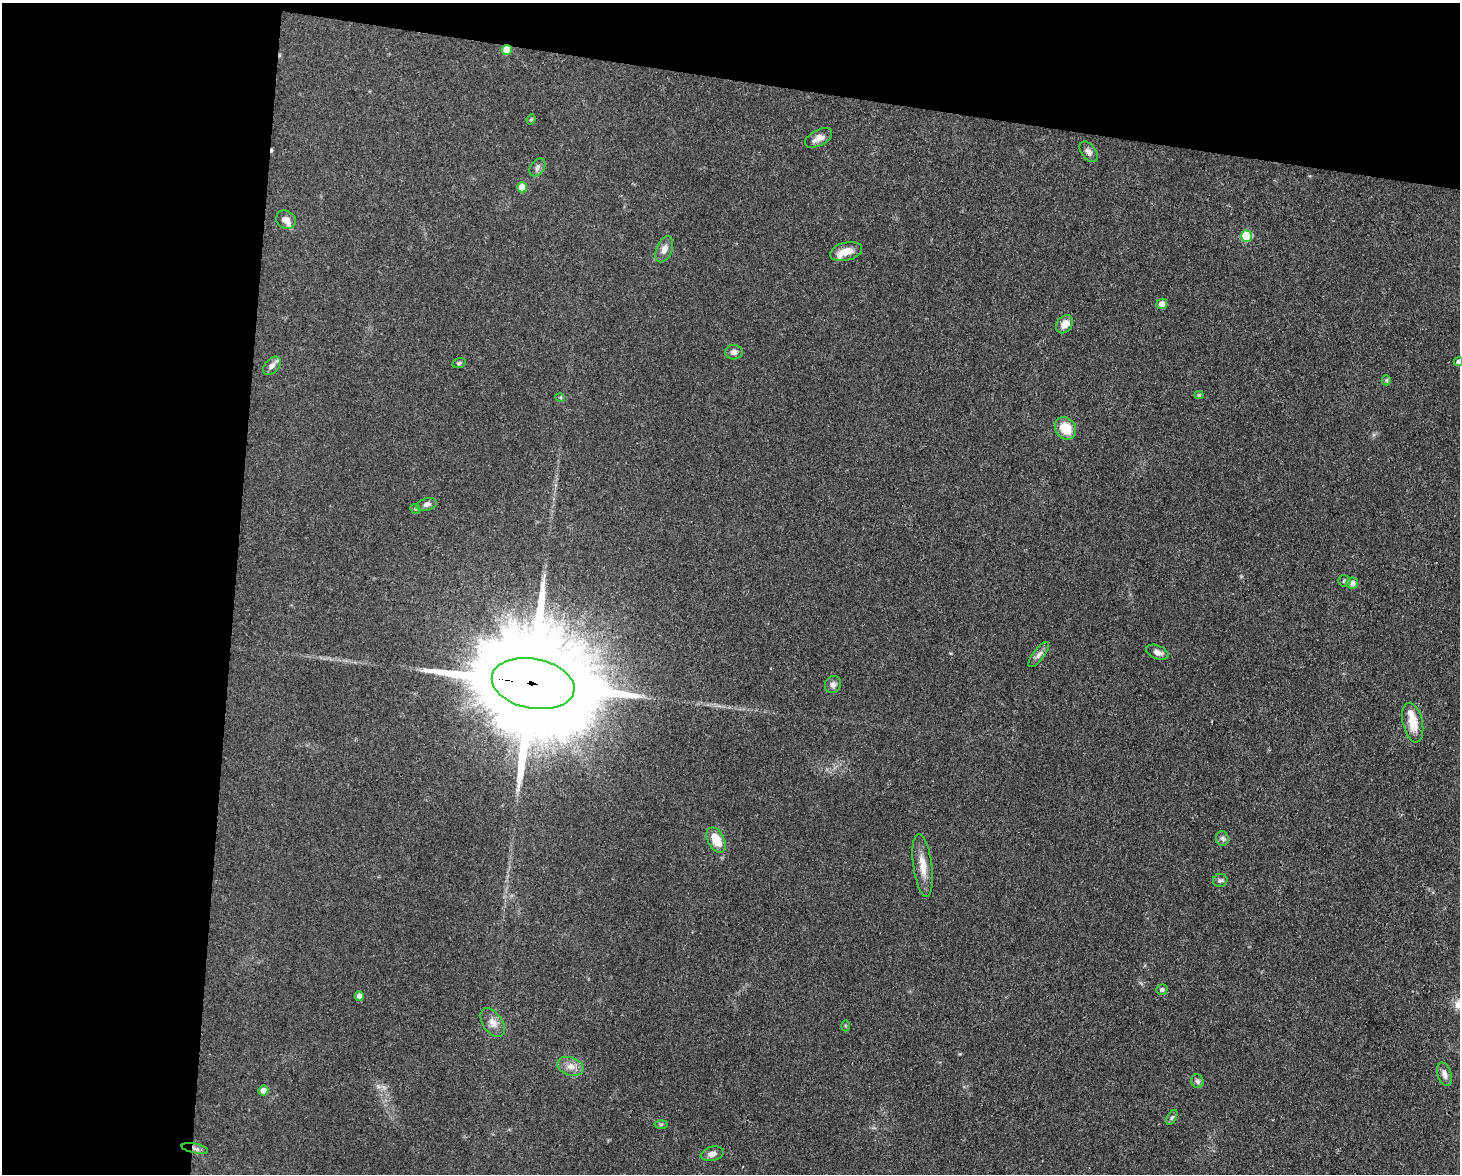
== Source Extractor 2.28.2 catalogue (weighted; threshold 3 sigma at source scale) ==
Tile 1 of 3 x 4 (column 1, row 1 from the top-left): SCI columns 224-1681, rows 3517-4688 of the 4709 x 4691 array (HDU 1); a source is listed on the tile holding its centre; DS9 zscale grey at full resolution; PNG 1462 x 1176 px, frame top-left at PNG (2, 3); each listed source drawn as its Kron ellipse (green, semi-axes under 4 px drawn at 4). Shown black and unused: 23% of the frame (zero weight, under 3 of 4 exposures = <1% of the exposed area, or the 3 px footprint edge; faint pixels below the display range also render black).
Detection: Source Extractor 2.28.2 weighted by HDU 2 'WHT'; one run over the whole footprint, this tile lists its part. Background 0.0632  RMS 0.0059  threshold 0.0265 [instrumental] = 3 sigma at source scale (4.5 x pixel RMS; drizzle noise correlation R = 1.50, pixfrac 1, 0.05/0.05 arcsec/px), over >= 5 px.
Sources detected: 49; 1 cosmic-ray / hot-pixel residue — neither listed nor drawn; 3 inside a brighter listed object's ellipse — not listed separately; the other 45 listed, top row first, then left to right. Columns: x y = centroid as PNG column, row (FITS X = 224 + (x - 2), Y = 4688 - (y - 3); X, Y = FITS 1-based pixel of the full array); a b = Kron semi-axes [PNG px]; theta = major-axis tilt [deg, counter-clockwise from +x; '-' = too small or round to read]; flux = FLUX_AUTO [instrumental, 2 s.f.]
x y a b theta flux
507 50 5 5 - 13
531 119 5 4 - 0.79
819 138 15 8 28 4.4
1089 152 12 7 -52 2.6
537 167 10 6 52 2
522 187 5 5 - 12
286 220 10 9 - 3.1
1246 236 5 5 - 29
664 249 13 8 69 3.8
846 251 16 9 15 6.9
1162 304 5 5 - 4.6
1065 324 10 7 53 5.4
734 352 8 7 - 2.5
1458 362 4 4 - 1.6
459 363 7 5 17 0.98
272 366 10 7 47 3
1386 380 5 4 - 0.75
1199 395 4 4 - 0.87
560 397 5 3 - 0.6
1066 428 12 10 -55 12
426 504 10 6 15 2.3
415 509 5 4 - 0.78
1344 581 6 5 - 1.2
1352 583 6 5 - 3.5
1157 652 12 6 -22 3.1
1039 655 15 5 52 2.4
533 684 42 25 -11 24000
833 684 9 7 58 2.4
1413 723 20 10 -78 10
1222 838 7 6 - 1.6
716 840 13 8 -62 11
923 865 32 9 -82 8.5
1220 880 7 6 - 1.4
1162 990 6 5 - 1.6
359 996 5 4 - 2.7
493 1023 16 9 -55 4.6
845 1026 5 3 - 0.68
570 1066 13 9 -19 4.6
1445 1074 12 7 -71 3.3
1197 1081 7 6 - 1.6
263 1090 5 5 - 4.9
1172 1117 8 4 62 1.1
661 1124 6 4 2 0.75
195 1148 13 5 -11 2.1
712 1154 12 7 14 3
Overlapping masked pixels (flux is a lower limit): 3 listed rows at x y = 507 50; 533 684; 195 1148
Isophote crosses this tile's border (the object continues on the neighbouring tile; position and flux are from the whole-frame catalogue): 1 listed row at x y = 1458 362